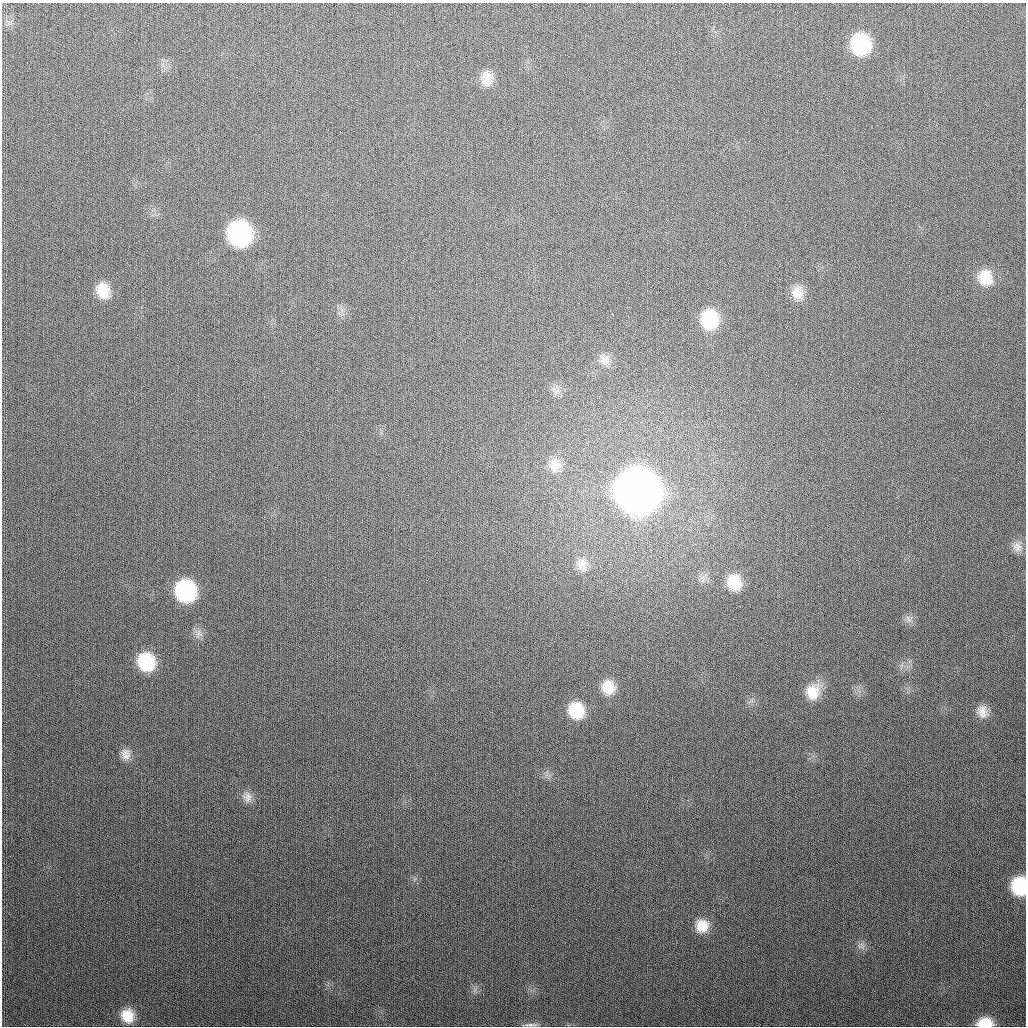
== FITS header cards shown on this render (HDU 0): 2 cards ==
NAXIS1  =                 1024
NAXIS2  =                 1024

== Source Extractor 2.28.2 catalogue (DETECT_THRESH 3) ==
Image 1024 x 1024 px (HDU 0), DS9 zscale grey, 1 PNG px = 1 image px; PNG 1028 x 1028 px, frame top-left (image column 1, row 1024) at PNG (2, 3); no overlay
Background 305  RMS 12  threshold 36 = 3 sigma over >= 5 px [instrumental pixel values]
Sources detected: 30; all 30 listed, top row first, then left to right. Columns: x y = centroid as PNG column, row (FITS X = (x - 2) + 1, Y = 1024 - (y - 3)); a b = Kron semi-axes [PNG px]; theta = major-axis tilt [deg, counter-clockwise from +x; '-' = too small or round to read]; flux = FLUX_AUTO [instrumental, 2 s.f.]
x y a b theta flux
860 44 18 16 -82 6.3e+04
487 79 19 14 -88 1.1e+04
340 132 3 2 - 1.8e+03
240 234 18 16 -72 1.6e+05
985 278 19 17 -81 1.9e+04
103 290 19 14 -71 1.7e+04
797 293 18 15 -89 1.1e+04
612 314 3 2 - 2.3e+03
709 319 19 17 -83 4.3e+04
604 360 15 14 - 7.3e+03
554 465 20 14 -89 1.1e+04
637 491 20 19 - 3.4e+06
1017 547 14 12 -49 6.3e+03
582 564 18 15 -84 9.8e+03
734 582 20 16 -73 2.3e+04
185 591 17 15 -70 8.6e+04
908 619 13 4 -65 2.7e+03
146 662 17 15 -64 4.1e+04
608 687 16 14 -61 1.5e+04
813 692 19 16 71 1.7e+04
576 710 17 15 -69 2.7e+04
982 712 16 13 -71 8.4e+03
126 754 15 12 -69 7.0e+03
247 797 15 13 -72 6.6e+03
1019 886 15 12 -86 4.4e+04
702 926 16 16 - 1.5e+04
861 946 11 10 - 4.3e+03
127 1016 16 15 - 1.7e+04
985 1023 15 9 1 2.0e+04
531 1025 20 4 -1 3.0e+03
At the frame edge (FLAGS 8, measured only in part): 2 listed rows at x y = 1019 886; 985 1023